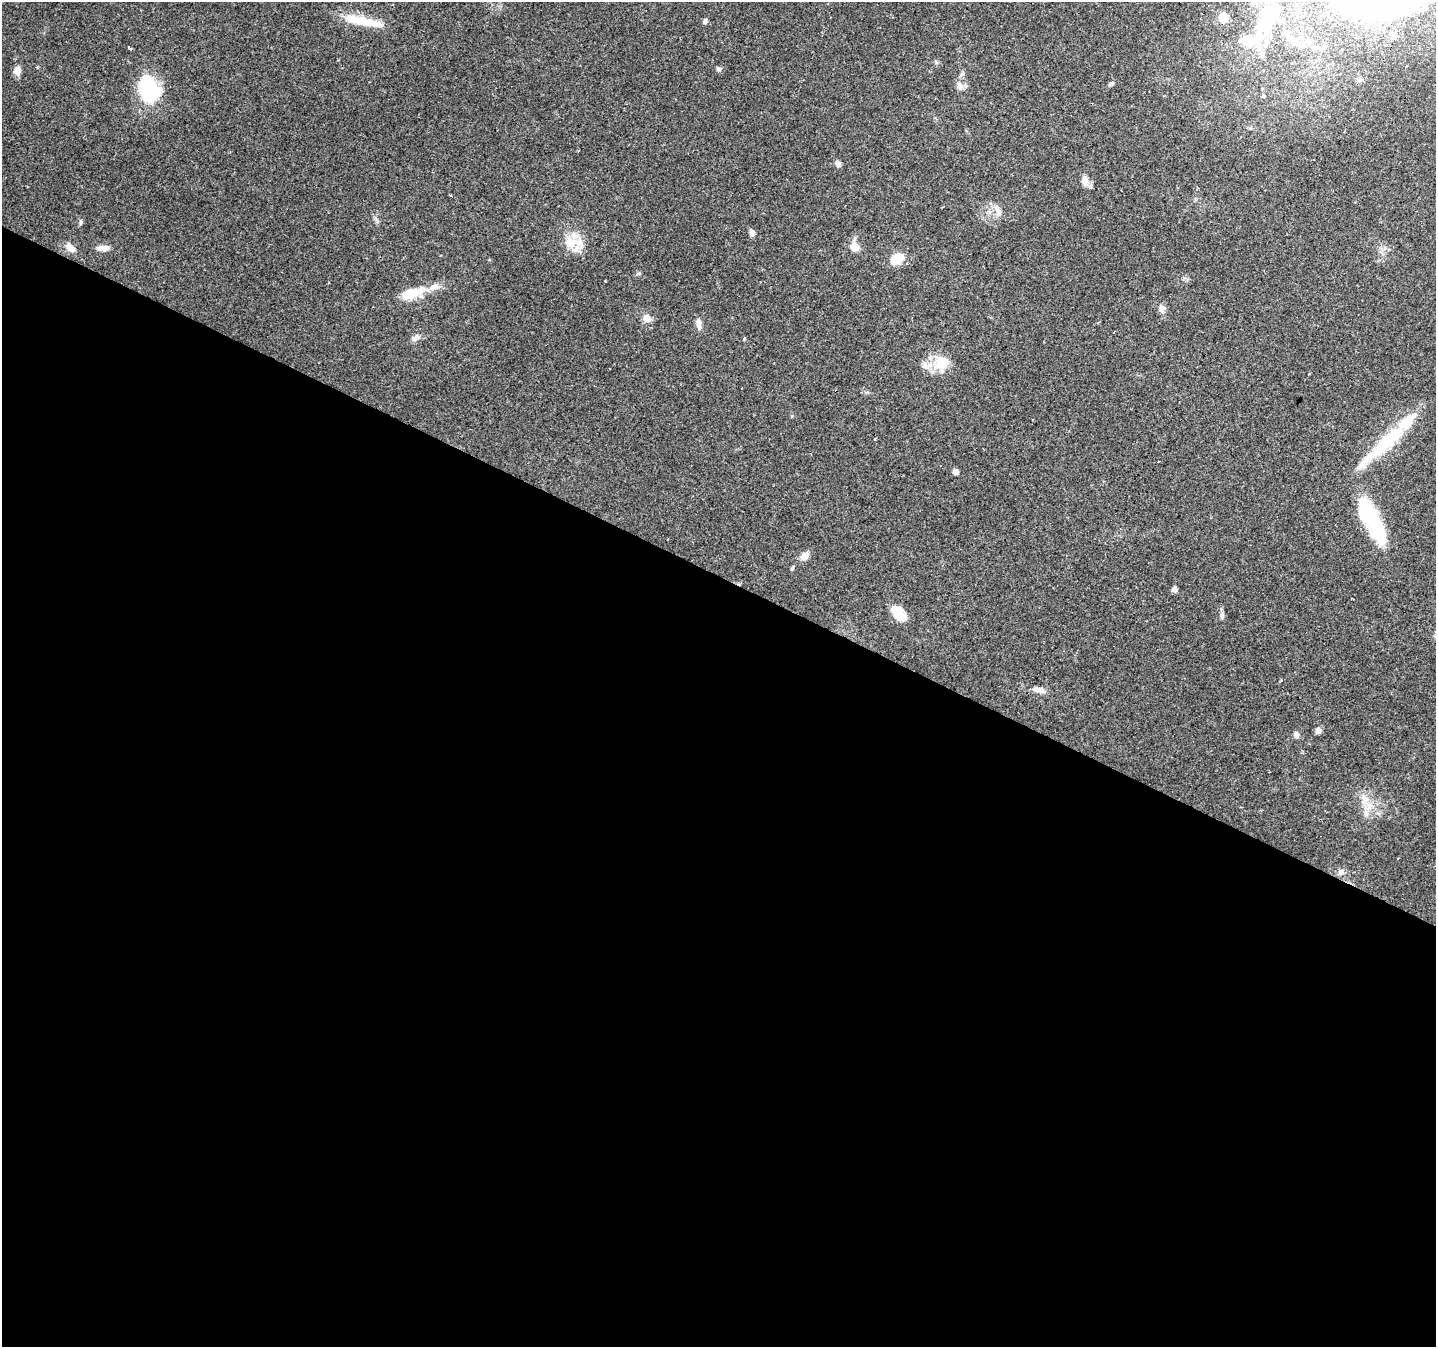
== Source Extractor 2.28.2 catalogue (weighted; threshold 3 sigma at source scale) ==
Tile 14 of 4 x 4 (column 2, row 4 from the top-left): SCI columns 1435-2868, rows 198-1542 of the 5741 x 5842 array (HDU 1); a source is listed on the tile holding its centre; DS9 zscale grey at full resolution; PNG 1438 x 1349 px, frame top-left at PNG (2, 2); no overlay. Shown black and unused: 57% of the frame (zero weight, under 2 of 3 exposures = <1% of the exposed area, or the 3 px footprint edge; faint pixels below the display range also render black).
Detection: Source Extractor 2.28.2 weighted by HDU 2 'WHT'; one run over the whole footprint, this tile lists its part. Background 0.106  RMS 0.0056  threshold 0.0254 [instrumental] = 3 sigma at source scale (4.5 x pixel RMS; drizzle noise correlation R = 1.50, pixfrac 1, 0.0396/0.0396 arcsec/px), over >= 5 px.
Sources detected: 62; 2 inside a brighter object's white glare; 1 cosmic-ray / hot-pixel residue — not listed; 7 inside a brighter listed object's ellipse — not listed separately; the other 52 listed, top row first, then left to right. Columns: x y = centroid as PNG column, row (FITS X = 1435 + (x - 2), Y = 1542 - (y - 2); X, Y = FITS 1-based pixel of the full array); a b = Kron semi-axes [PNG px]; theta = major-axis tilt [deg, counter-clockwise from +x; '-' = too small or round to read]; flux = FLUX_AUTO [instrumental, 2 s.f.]
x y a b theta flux
1362 7 37 22 30 50
1223 18 6 6 - 19
1268 18 61 29 59 66
359 21 26 13 -7 12
705 21 6 6 - 1.5
1394 35 10 7 65 3.2
1295 42 17 11 -46 8.9
129 48 4 3 - 8.2
1406 66 3 3 - 0.99
719 69 7 5 -2 1.2
17 70 9 8 - 4.1
1359 79 6 4 -28 1.5
1112 83 7 6 - 1.1
960 86 13 8 -66 3.3
149 88 29 19 -74 45
1263 96 4 3 - 2.6
838 164 8 6 -47 1.8
1085 181 14 9 -83 3.9
451 196 3 3 - 1.3
997 210 18 8 -66 4.1
81 222 8 4 89 1
752 233 7 6 - 2.8
571 243 24 15 11 12
854 247 13 10 -33 4.7
72 248 17 9 -20 3.9
103 248 15 7 1 4
897 259 13 9 30 13
605 281 3 3 - 1.5
411 293 30 12 19 14
1161 309 11 7 -83 3.1
647 318 10 8 -44 4.5
699 324 15 6 -82 3
415 338 11 7 40 2.4
743 339 3 3 - 5.3
941 362 17 17 - 15
1309 374 3 2 - 0.62
836 391 3 2 - 0.86
875 439 4 3 - 0.61
1384 443 45 19 44 28
955 472 5 5 - 3
1372 520 57 17 -63 45
804 556 12 9 41 3.8
792 568 6 4 67 0.86
1174 589 5 5 - 2.6
899 613 17 10 -45 13
1222 616 8 6 86 1.6
1039 690 20 7 -16 3.6
1318 731 8 6 80 2.3
1296 735 9 6 -75 1.7
1365 799 14 9 -64 6
1366 813 11 6 -75 3
1341 871 9 8 - 2.2
Overlapping masked pixels (flux is a lower limit): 1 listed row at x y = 836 391
Isophote crosses this tile's border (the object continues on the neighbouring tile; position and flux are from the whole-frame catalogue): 2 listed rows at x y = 1362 7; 1268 18
Unlisted compact peaks at least as high as the median listed source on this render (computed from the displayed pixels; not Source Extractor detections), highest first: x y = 639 273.